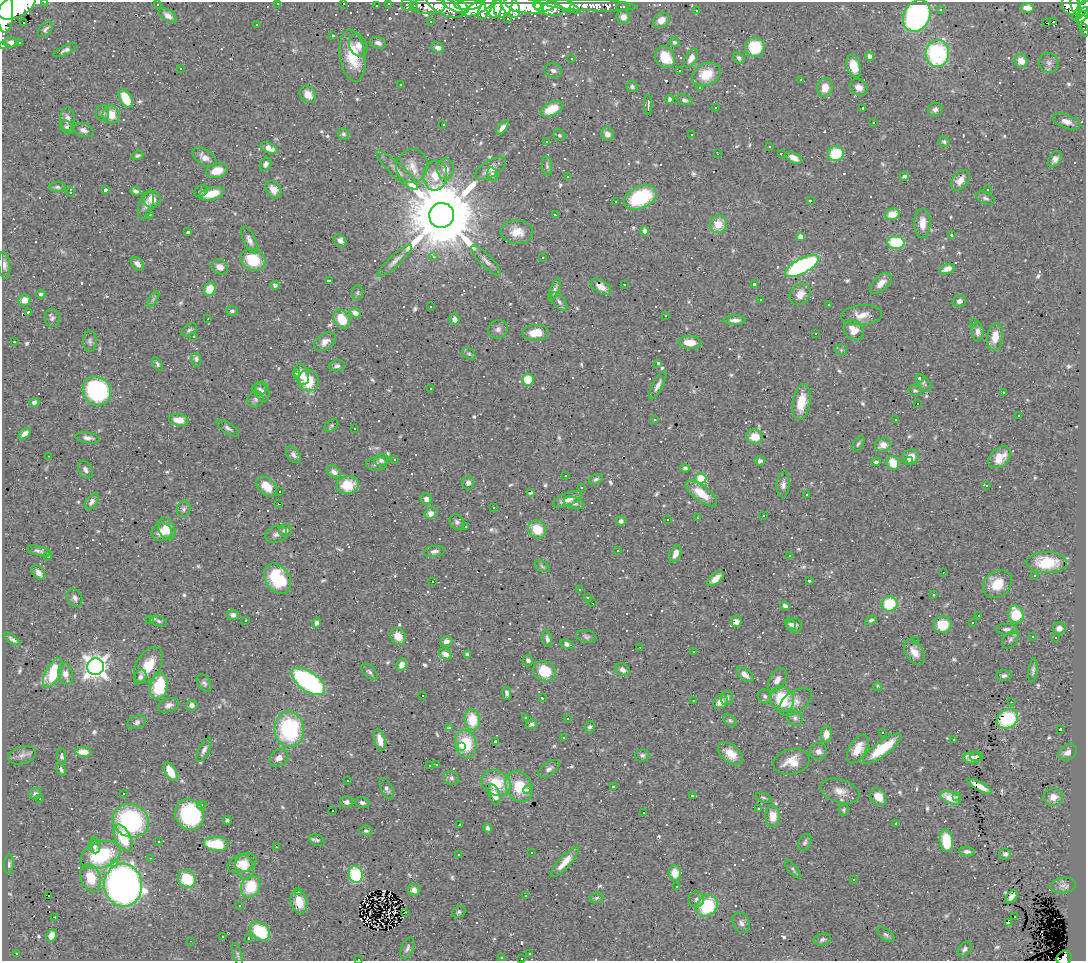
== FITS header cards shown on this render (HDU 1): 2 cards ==
NAXIS1  =                 1084
NAXIS2  =                  959

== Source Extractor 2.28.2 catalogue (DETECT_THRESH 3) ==
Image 1084 x 959 px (HDU 1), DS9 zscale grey, 1 PNG px = 1 image px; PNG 1088 x 963 px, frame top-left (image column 1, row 959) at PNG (2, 2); each listed source drawn as its Kron ellipse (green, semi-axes under 4 px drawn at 4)
Background 0.568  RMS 0.028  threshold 0.0847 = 3 sigma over >= 5 px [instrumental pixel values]
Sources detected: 877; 1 with non-positive FLUX_AUTO (blend fragments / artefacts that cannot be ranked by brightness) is neither listed nor drawn; of the other 876, the 500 brightest by FLUX_AUTO listed and drawn (376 fainter detections omitted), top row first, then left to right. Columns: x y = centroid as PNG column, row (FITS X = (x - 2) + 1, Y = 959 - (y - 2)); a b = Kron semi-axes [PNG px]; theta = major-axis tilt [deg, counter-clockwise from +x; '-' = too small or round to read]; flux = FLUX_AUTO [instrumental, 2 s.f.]
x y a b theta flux
45 2 3 2 - 5.2
278 3 3 2 - 5.6
343 3 3 3 - 31
388 3 3 3 - 13
157 5 3 3 - 96
407 5 6 5 - 24
414 5 3 2 - 4.1
456 5 14 6 -22 890
468 5 13 5 4 700
493 5 13 8 -77 580
503 5 13 8 70 620
524 5 20 7 -11 1700
537 5 4 4 - 310
545 5 11 6 13 840
567 5 14 4 -28 230
591 5 46 6 -2 260
1070 5 10 8 -84 170
1076 5 10 5 -78 270
17 6 20 11 27 3000
376 6 3 2 - 4.4
429 6 17 8 2 310
445 6 20 8 -24 370
510 6 12 7 -54 720
557 6 15 9 23 450
1084 6 7 5 38 210
480 7 17 6 28 660
486 7 13 5 64 460
622 7 6 3 1 8.5
1027 8 7 5 -3 14
5 9 23 8 -88 2800
941 10 3 3 - 25
1081 10 12 4 49 380
697 11 3 3 - 14
1082 15 8 5 60 280
168 16 9 5 -34 13
917 16 16 13 60 560
623 17 7 6 - 13
508 18 3 3 - 7.4
661 20 9 7 35 19
1054 21 3 3 - 320
431 22 3 3 - 5.1
24 23 3 3 - 26
1046 23 3 2 - 17
1084 23 8 6 -65 94
257 25 3 3 - 12
45 29 9 6 49 5.8
1084 30 6 3 -77 16
333 36 3 3 - 4.6
11 42 6 5 - 7.1
19 42 3 3 - 8
674 42 5 4 - 4.5
378 43 8 5 -17 7
358 45 11 8 -63 13
3 46 3 2 - 11
438 47 6 5 - 8.4
755 47 10 9 - 74
65 50 12 4 25 6.3
937 53 13 11 87 240
353 56 26 12 -82 67
870 56 4 4 - 11
665 57 12 9 -53 40
572 58 3 2 - 9.8
691 58 10 5 61 12
739 58 6 5 - 5
1021 61 7 6 - 22
1049 63 10 9 - 9.7
854 66 12 7 -72 35
181 69 3 3 - 23
553 71 9 7 -14 7.6
679 71 3 2 - 7.2
706 74 15 11 25 47
801 80 3 2 - 3.6
401 85 3 3 - 4.4
632 87 6 5 - 5
699 87 3 3 - 6.5
859 87 9 7 -34 14
825 88 9 7 75 28
308 94 9 7 -50 17
126 98 10 6 -63 54
669 99 4 3 - 5.1
684 100 8 5 -15 5.3
648 105 9 3 90 8.4
715 108 3 3 - 5.2
863 108 3 3 - 4.4
552 109 12 6 26 46
935 110 7 6 - 7.3
103 113 8 6 -89 6.6
111 114 9 8 - 30
67 119 11 7 88 14
1066 121 14 7 -19 13
874 122 3 3 - 57
443 124 3 2 - 3.6
67 127 7 5 -53 5.2
502 128 8 4 52 9.3
83 130 10 6 -22 8.7
343 134 6 5 - 4.4
607 134 7 6 - 9.9
559 135 6 5 - 4.2
691 135 3 3 - 9.2
546 141 3 3 - 41
944 142 6 5 - 4.1
769 146 3 3 - 5.6
269 148 9 5 -25 20
781 153 3 3 - 4.2
718 154 3 3 - 9.3
836 154 8 7 - 66
137 155 6 4 20 4.2
204 157 13 7 -34 15
794 158 9 5 -26 15
1055 159 9 6 58 8.4
266 164 7 5 58 7.6
412 166 17 15 76 29
547 166 10 5 -85 5
445 169 10 8 -87 17
490 169 17 8 31 19
397 170 28 7 -43 18
217 171 11 7 14 28
493 174 7 5 -74 5.8
435 175 15 12 84 34
904 176 5 4 - 3.7
568 177 3 3 - 4.3
960 180 11 7 49 17
57 187 8 5 -2 4.5
988 189 3 3 - 83
105 190 4 3 - 16
273 190 9 7 -54 15
136 191 5 3 - 5.9
201 191 7 5 27 3.7
70 192 4 3 - 4.4
212 194 13 6 14 38
640 197 17 11 25 130
985 198 10 5 -24 5.8
152 199 8 8 - 19
810 200 3 3 - 4.8
615 202 3 3 - 640
146 205 15 7 72 11
150 214 3 3 - 4.6
893 214 7 6 - 29
442 215 12 12 - 32000
555 215 3 2 - 4.9
922 223 15 8 90 24
718 224 9 8 - 32
645 231 4 4 - 8.3
188 232 3 3 - 4.3
517 232 16 12 -2 28
951 235 3 3 - 4.3
800 236 4 4 - 12
249 240 14 6 -65 10
340 240 7 5 -44 8.7
896 242 8 6 -4 96
433 257 4 3 - 4.4
543 257 3 3 - 660
253 260 13 10 -27 73
395 261 23 5 43 13
486 261 20 6 -45 12
137 264 8 5 -47 10
4 265 13 5 -83 8.5
802 266 18 7 28 340
220 267 9 7 -26 14
947 269 8 5 19 13
330 280 4 3 - 39
881 283 13 7 44 19
624 284 3 3 - 5.8
754 284 3 3 - 5.4
275 285 4 4 - 4.8
601 287 11 6 -31 16
210 289 7 5 69 39
555 290 12 4 69 6.9
357 293 7 5 89 4.1
41 294 4 4 - 3.7
800 294 11 9 48 18
153 299 9 3 57 4.4
25 300 6 5 - 20
761 300 3 3 - 48
959 301 7 6 - 7
559 302 11 5 -49 6.7
829 305 3 3 - 6.7
431 307 3 3 - 8.2
232 311 6 5 - 4.8
28 312 4 3 - 5.3
355 313 6 4 -26 4.5
862 315 20 10 4 24
665 316 3 3 - 10
52 318 9 7 -79 6.8
208 319 3 2 - 7.7
342 319 10 7 -58 45
454 319 6 5 - 9.9
735 320 11 4 1 9.3
974 323 3 3 - 78
498 329 10 9 - 9
189 330 9 5 34 4.5
854 330 11 9 -45 24
978 332 10 6 -86 9
535 333 13 8 2 32
816 333 3 2 - 4.8
193 337 3 3 - 4.8
995 337 14 8 83 23
90 341 10 6 -90 5.7
14 342 3 3 - 61
325 342 12 7 35 13
690 343 12 6 -3 26
841 350 6 5 - 4
469 354 7 5 -29 3.7
196 360 7 5 -83 9
658 363 3 3 - 10
157 364 7 4 -63 3.9
337 366 8 5 10 5.4
296 373 3 3 - 37
302 374 10 7 -72 18
919 378 3 3 - 6.6
308 380 11 10 - 56
528 380 6 5 - 59
924 383 10 5 -52 4.8
658 385 16 5 62 9.6
431 388 3 3 - 14
259 389 7 6 - 4.8
97 391 15 13 -52 310
915 391 7 5 -11 3.6
262 392 10 6 -75 7.5
1003 393 3 3 - 30
255 399 8 7 - 5.8
34 402 5 4 - 7.8
801 402 18 8 81 45
917 403 3 3 - 34
1019 416 3 3 - 4
655 419 3 3 - 4
179 420 10 6 -7 17
896 420 3 3 - 9
331 425 7 5 39 4
228 428 13 5 -33 6.7
354 429 3 3 - 7.2
25 434 7 4 42 11
755 437 8 7 - 20
88 438 12 5 -9 8.8
858 444 8 5 59 4.3
883 445 8 6 17 17
293 455 9 6 -52 7.2
49 456 3 2 - 6.5
910 457 8 7 - 18
1000 457 13 9 41 27
394 459 3 3 - 44
381 460 7 6 - 8.2
760 461 5 5 - 5.5
909 461 3 3 - 4
876 462 5 3 - 3.7
893 463 7 6 - 36
376 464 10 7 1 7.2
685 468 5 4 - 4.4
85 470 9 6 -59 6.9
334 472 8 5 -35 8.5
565 475 3 3 - 19
596 479 7 4 28 4.3
701 479 5 5 - 100
468 483 7 6 - 7.9
783 484 13 6 86 9
348 485 11 9 11 36
267 486 12 8 -43 30
987 486 3 3 - 610
581 487 3 3 - 17
279 492 3 3 - 150
531 493 4 3 - 4.4
701 493 19 8 -37 39
806 494 3 3 - 67
426 499 6 5 - 9.8
567 499 15 6 23 21
92 502 9 5 55 7.1
574 503 10 6 -16 6.6
278 504 3 3 - 4.2
493 508 3 3 - 5.9
184 509 8 6 73 5.8
431 513 7 5 33 14
764 516 3 2 - 27
697 518 3 3 - 6.8
667 520 3 3 - 24
621 521 5 5 - 6.1
457 522 8 7 - 6.4
466 527 3 3 - 5.8
167 529 11 8 -63 28
537 529 9 8 - 43
285 530 6 6 - 10
162 532 10 9 - 20
276 534 11 8 19 10
39 551 13 4 -13 6.6
434 551 10 5 8 6.9
618 551 3 3 - 4.5
675 554 9 5 64 13
789 555 3 3 - 8.5
48 556 3 3 - 5.9
1047 563 20 10 -1 70
542 566 8 5 -31 3.8
943 572 3 2 - 3.9
38 573 8 5 -52 12
1035 576 3 3 - 68
277 579 16 12 -56 100
716 579 10 5 40 16
809 581 3 3 - 27
433 582 3 3 - 59
997 584 15 12 41 41
579 590 3 3 - 11
933 595 3 3 - 14
588 597 3 3 - 7.7
75 598 9 7 -63 8
593 603 3 2 - 110
889 604 8 7 - 81
785 606 5 4 - 5.8
1016 614 9 7 -69 66
233 615 6 5 - 6.5
978 615 3 3 - 110
150 620 3 3 - 8.3
245 620 3 3 - 8
871 620 6 4 30 4.1
159 621 9 4 -19 4.4
736 622 5 5 - 13
316 623 5 4 - 5.9
973 623 3 3 - 86
791 624 6 4 -50 4.5
794 625 8 7 - 7.3
942 625 9 8 - 46
1059 628 6 6 - 13
1007 629 11 5 -3 6.9
398 636 9 7 -58 24
586 637 10 6 -14 5.7
1032 637 3 3 - 12
1055 638 3 3 - 5.9
12 639 10 4 -36 5.5
547 639 8 4 -77 5.7
1010 640 10 7 49 6.3
446 641 6 5 - 8.3
915 641 3 3 - 6.9
567 644 7 4 -17 7.3
640 647 3 2 - 4.1
694 652 3 2 - 4.5
914 652 14 8 -56 21
445 654 7 5 -32 14
467 654 4 3 - 4.9
528 661 5 5 - 6.3
149 665 20 12 59 41
402 665 6 5 - 14
96 667 8 8 - 1600
623 670 7 6 - 8.5
544 671 12 9 -26 53
1033 671 12 4 83 5.5
369 672 10 5 -45 5.6
53 673 16 7 63 91
66 674 11 7 -77 16
745 675 10 5 -39 13
1004 675 7 5 -4 5.8
140 677 7 6 - 8
777 680 13 7 61 12
308 681 20 9 -35 340
204 683 9 6 -57 5.6
159 686 13 8 74 86
877 686 4 4 - 4.5
507 693 6 3 -83 5.4
422 696 3 3 - 78
765 696 7 6 - 5.1
542 698 3 3 - 5.6
727 698 7 5 66 4.7
782 699 13 11 -55 78
693 700 3 2 - 6.5
720 702 8 6 40 16
795 702 19 10 34 17
1011 702 3 2 - 9
169 705 11 7 19 11
192 705 6 5 - 7.6
526 718 3 3 - 4
795 718 8 7 - 6.7
568 719 3 3 - 19
1007 719 11 9 31 97
472 720 11 8 -84 48
730 720 7 5 -36 4
137 722 10 6 18 7.3
532 724 6 4 16 5
590 727 6 5 - 4.6
449 728 4 3 - 9.8
289 729 18 14 -87 210
1061 729 3 3 - 3.8
883 733 3 3 - 30
826 734 8 5 88 16
564 737 3 3 - 3.9
380 740 11 5 -77 16
954 740 4 3 - 15
495 741 3 3 - 3.7
466 744 14 10 -78 75
462 746 4 3 - 58
882 748 23 7 36 67
858 749 16 8 59 28
204 750 13 5 63 7.9
818 751 8 8 - 10
83 752 8 5 -5 25
1068 752 10 7 34 11
731 754 14 8 -40 26
22 755 14 8 17 10
642 755 7 6 - 5.3
62 756 8 4 -82 3.8
976 756 6 4 10 4
279 758 10 8 33 13
972 758 9 5 0 12
792 762 18 12 13 32
436 765 3 3 - 8.4
430 766 3 3 - 11
549 769 12 6 35 7.9
61 770 6 4 -61 4.1
171 772 10 5 -61 41
451 778 8 7 - 5.8
347 781 3 3 - 7.9
496 783 15 12 -24 60
519 786 16 12 -63 62
613 786 3 3 - 15
980 786 13 4 -28 18
387 789 11 5 -64 6.7
527 790 4 3 - 6.3
840 791 20 11 -18 23
123 793 3 3 - 59
35 794 6 5 - 5.5
494 795 11 5 -71 15
692 796 3 3 - 87
878 797 9 7 -49 27
957 797 3 3 - 130
1053 797 10 8 7 19
39 798 3 2 - 7.2
763 798 8 4 -19 3.9
951 798 11 6 -21 32
347 802 6 5 - 7.1
362 803 7 5 -14 6.6
202 805 4 4 - 3.7
759 809 3 3 - 24
333 810 3 3 - 10
844 810 6 5 - 3.6
644 812 3 3 - 51
189 814 16 14 -63 180
773 816 11 7 -88 25
227 820 4 3 - 3.9
131 821 18 16 -27 240
896 824 3 3 - 52
459 825 3 3 - 13
487 828 5 3 - 4.7
366 831 6 5 - 4
123 838 15 7 -62 71
94 840 3 3 - 40
317 840 8 5 -25 4.4
946 841 11 6 -82 63
159 842 3 3 - 5.1
805 842 9 6 61 5.4
216 844 12 7 -4 73
95 846 7 5 -72 5.6
276 847 3 2 - 6.3
967 852 8 4 -5 6.9
531 853 3 3 - 20
458 854 3 3 - 14
1005 854 6 5 - 7.3
101 855 21 13 20 150
151 858 3 2 - 5.9
565 862 20 6 47 26
114 863 3 3 - 430
242 863 15 9 18 24
9 864 10 4 86 5.1
244 867 12 9 -78 19
793 869 11 4 -51 4.1
675 873 8 6 -85 26
356 875 8 7 - 140
91 878 14 9 -69 50
187 879 9 8 - 74
853 880 3 3 - 27
123 885 21 19 -85 1100
1063 885 12 8 8 9.2
676 886 3 3 - 4.2
251 887 11 9 60 64
414 890 6 6 - 12
298 891 3 3 - 5.8
48 896 3 2 - 11
526 896 3 2 - 18
1012 897 7 4 51 8.4
596 898 7 5 17 3.8
696 899 8 7 - 5.9
299 902 12 8 -74 35
240 906 3 3 - 150
707 906 11 9 43 110
406 912 3 2 - 5.3
459 912 7 5 29 3.9
1015 916 3 2 - 4.4
54 917 3 2 - 120
741 923 10 8 -67 8.6
1008 923 4 3 - 15
260 931 11 8 -42 110
51 935 6 5 - 15
886 935 10 5 -36 5.1
223 937 3 3 - 8.9
248 938 3 3 - 4.3
822 939 9 6 14 5.7
191 941 3 2 - 8.1
407 948 11 6 67 6.4
964 949 9 5 51 5.8
16 953 3 3 - 10
238 954 12 4 -75 4.2
530 954 3 3 - 6.2
501 957 3 3 - 5.6
521 958 3 2 - 4.2
1064 958 8 6 29 130
359 959 3 2 - 36
At the frame edge (FLAGS 8, measured only in part): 12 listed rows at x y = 45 2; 278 3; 343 3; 388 3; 17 6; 1084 6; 5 9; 1084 23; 1084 30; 3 46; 1064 958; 359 959
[376 fainter detections neither listed nor drawn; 1 non-positive-flux detection neither listed nor drawn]